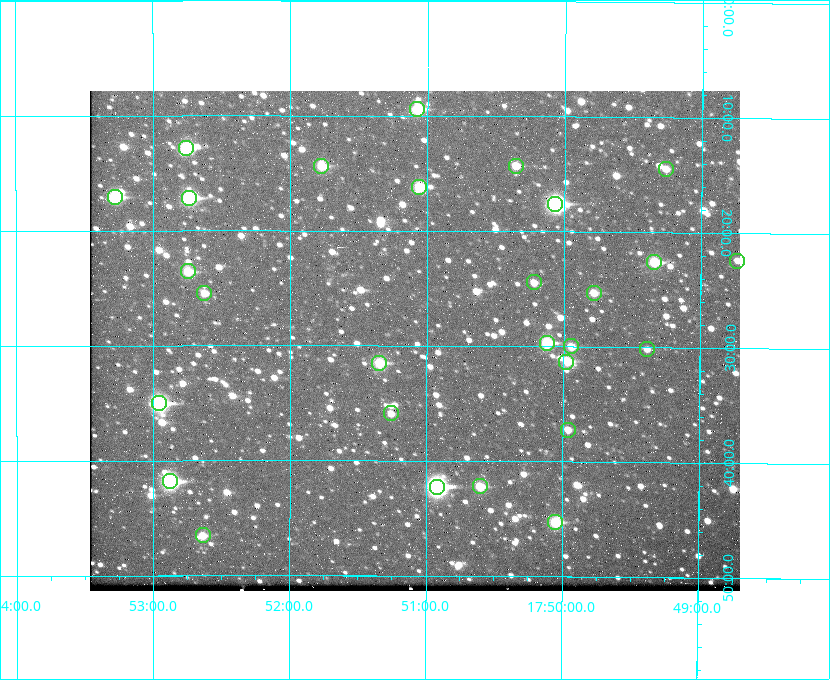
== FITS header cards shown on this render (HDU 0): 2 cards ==
NAXIS1  =                  650 / Width of table row in bytes
NAXIS2  =                  500 / Number of rows in table

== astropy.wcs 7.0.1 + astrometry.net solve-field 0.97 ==
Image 650 x 500 px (HDU 0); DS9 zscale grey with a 90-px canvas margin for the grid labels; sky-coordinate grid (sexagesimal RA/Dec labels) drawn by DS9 from the SOLVED WCS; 28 Tycho-2 reference stars matched to detected sources circled (green)
Header WCS: none
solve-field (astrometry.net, Tycho-2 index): SOLVED blind (the file carries no WCS)
Solved WCS: RA---TAN-SIP/DEC--TAN-SIP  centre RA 17:51:05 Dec +37:30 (267.77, +37.49 deg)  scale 5.22 arcsec/px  FOV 56.6' x 43.5'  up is +180 deg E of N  parity flipped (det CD > 0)
(file carries no celestial WCS; the grid is the blind solution)
Tycho-2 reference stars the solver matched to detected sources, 28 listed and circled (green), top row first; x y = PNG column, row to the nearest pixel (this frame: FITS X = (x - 90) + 1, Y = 500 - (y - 91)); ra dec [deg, ICRS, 3 dp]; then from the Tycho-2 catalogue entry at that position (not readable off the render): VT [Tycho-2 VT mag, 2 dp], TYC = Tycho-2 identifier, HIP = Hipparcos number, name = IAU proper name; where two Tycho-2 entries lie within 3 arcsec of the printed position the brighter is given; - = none
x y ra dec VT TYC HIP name
417 109 267.768 +37.157 9.98 2620-745-1 - -
186 148 268.189 +37.213 9.71 2620-542-1 - -
321 166 267.943 +37.240 10.39 2620-505-1 - -
516 166 267.589 +37.238 11.09 2619-212-1 - -
666 169 267.316 +37.242 12.03 2619-611-1 - -
419 187 267.764 +37.270 10.17 2620-784-1 - -
115 197 268.319 +37.285 9.88 2620-536-1 - -
189 198 268.183 +37.286 8.98 2620-786-1 87506 -
555 204 267.517 +37.293 8.96 2619-379-1 - -
737 261 267.184 +37.373 11.76 2619-235-1 - -
654 262 267.335 +37.377 10.60 2619-634-1 - -
188 271 268.186 +37.393 10.44 2620-175-1 - -
534 282 267.555 +37.408 11.50 2619-358-1 - -
204 293 268.156 +37.424 11.25 2620-712-1 - -
594 293 267.445 +37.422 11.17 2619-451-1 - -
547 343 267.531 +37.495 10.07 2619-274-1 - -
571 346 267.485 +37.500 11.33 2619-40-1 - -
647 349 267.347 +37.503 12.15 3088-638-1 - -
566 362 267.494 +37.522 10.35 3088-270-1 - -
379 363 267.836 +37.525 9.96 3089-889-1 - -
159 403 268.239 +37.584 8.64 3089-755-1 - -
391 413 267.815 +37.598 11.54 3089-1081-1 - -
568 430 267.491 +37.621 11.40 3088-1284-1 - -
170 481 268.219 +37.697 8.93 3089-671-1 - -
480 486 267.652 +37.703 11.04 3089-693-1 - -
437 487 267.730 +37.705 8.13 3089-1203-1 87349 -
555 522 267.512 +37.755 10.10 3089-2332-1 - -
203 535 268.159 +37.775 11.22 3089-2245-1 - -